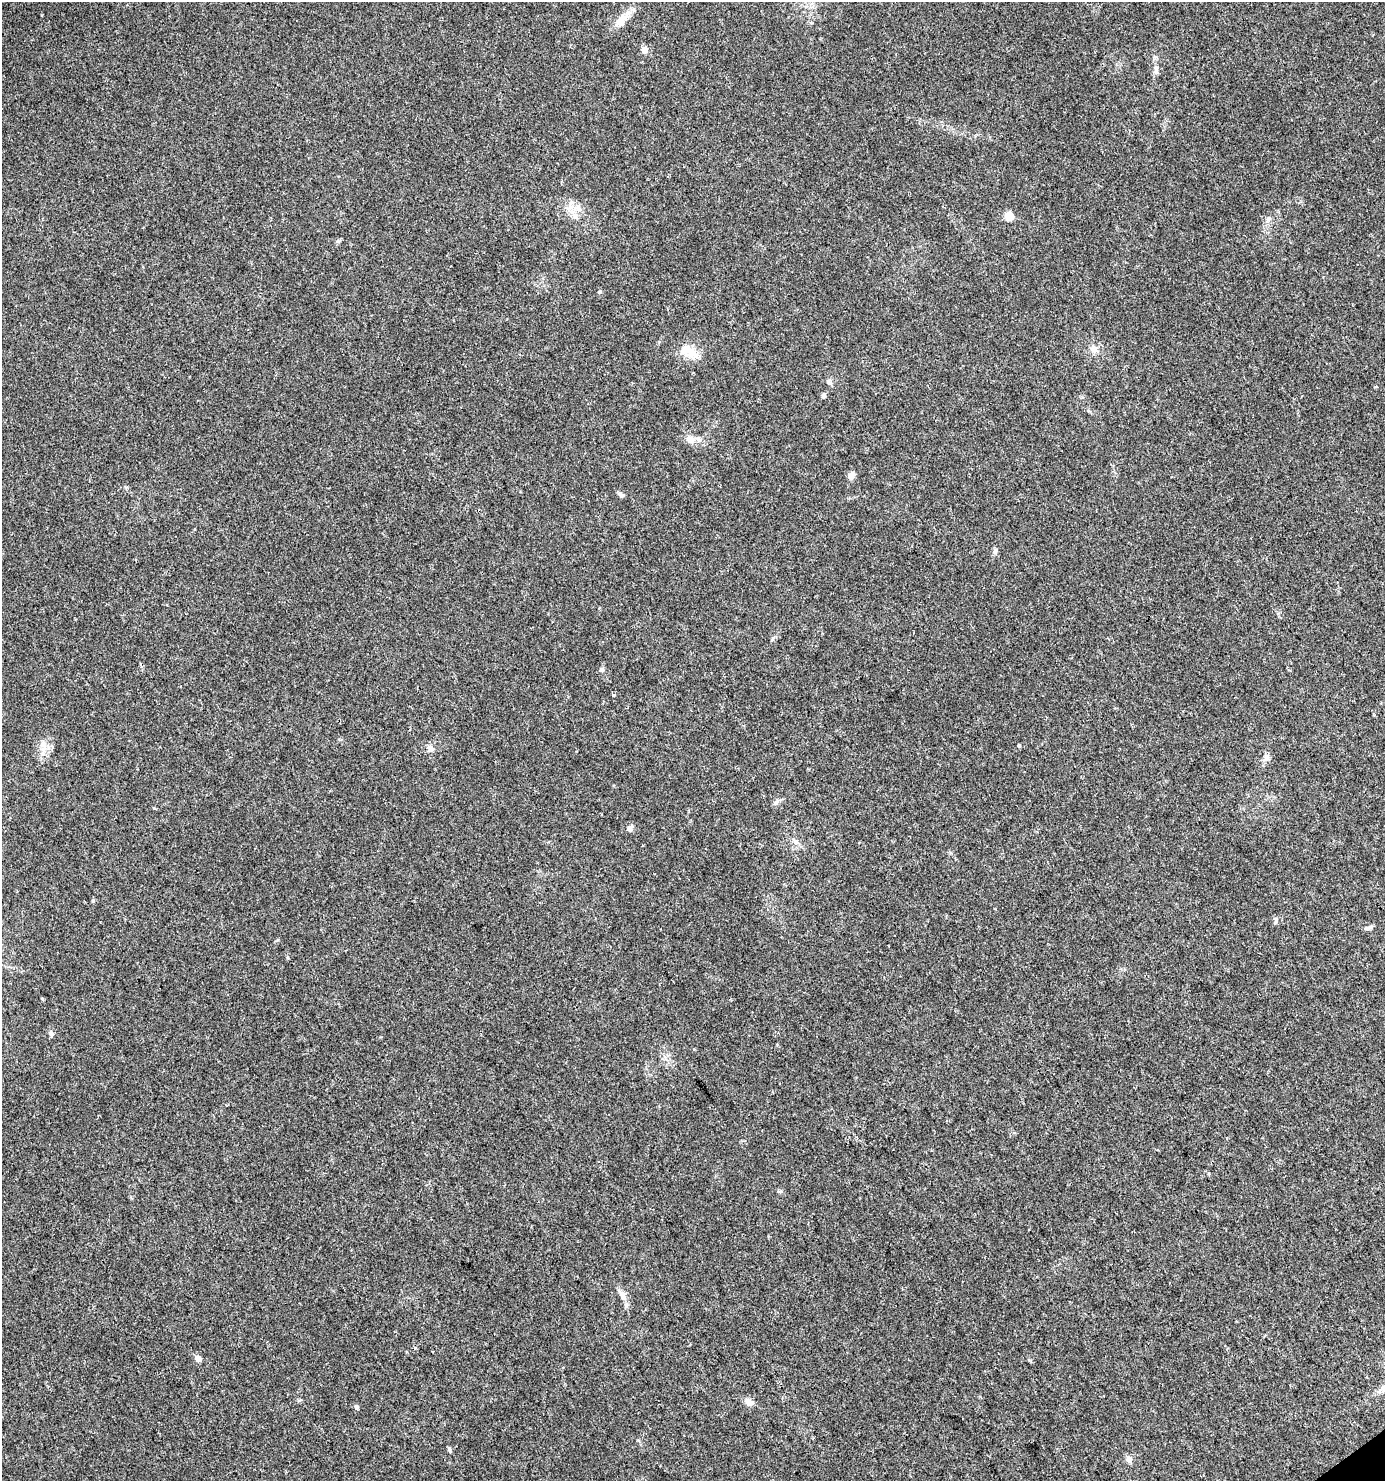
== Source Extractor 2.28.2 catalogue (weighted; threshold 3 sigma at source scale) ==
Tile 6 of 4 x 4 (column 2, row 2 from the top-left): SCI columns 1569-2951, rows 2958-4436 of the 5840 x 5920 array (HDU 1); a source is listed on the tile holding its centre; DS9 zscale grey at full resolution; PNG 1387 x 1483 px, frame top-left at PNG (2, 2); no overlay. Shown black and unused: <1% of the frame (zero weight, under 3 of 4 exposures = <1% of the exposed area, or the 3 px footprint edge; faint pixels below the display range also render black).
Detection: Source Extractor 2.28.2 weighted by HDU 2 'WHT'; one run over the whole footprint, this tile lists its part. Background 0.0182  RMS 0.0038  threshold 0.0171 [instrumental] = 3 sigma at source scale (4.5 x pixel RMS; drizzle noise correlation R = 1.50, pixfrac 1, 0.0396/0.0396 arcsec/px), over >= 5 px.
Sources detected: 35; all 35 listed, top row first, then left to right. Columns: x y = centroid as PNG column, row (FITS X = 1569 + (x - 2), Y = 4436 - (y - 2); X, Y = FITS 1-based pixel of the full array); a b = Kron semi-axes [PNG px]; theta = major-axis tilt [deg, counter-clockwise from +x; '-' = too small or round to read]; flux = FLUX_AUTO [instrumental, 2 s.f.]
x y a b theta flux
620 22 17 10 77 3.6
644 50 5 5 - 4
1156 69 12 6 84 1.5
570 207 10 6 6 2.2
575 216 8 6 -57 1.5
1009 216 7 6 - 5.2
1268 218 7 6 - 0.93
599 292 5 4 - 0.46
1094 349 11 9 0 2.1
688 351 26 13 -31 6.4
829 382 7 5 -44 0.82
824 396 7 5 -73 0.73
690 439 14 9 -44 3
851 476 8 7 - 2
620 494 8 5 -23 0.93
995 551 10 5 72 0.92
602 670 6 6 - 0.8
613 695 3 3 - 0.85
44 746 11 5 -64 2
1019 746 5 3 - 0.55
430 748 10 6 -31 1.5
1266 757 9 7 78 1.7
777 802 10 6 44 1.1
630 829 8 6 68 1.4
796 842 9 4 -18 0.87
1275 921 10 4 85 0.7
1366 928 6 4 44 0.61
51 1033 7 6 - 1.2
622 1295 13 8 -70 2.5
198 1358 5 4 - 3.9
1383 1388 9 7 52 1.8
749 1402 12 8 -27 2
356 1407 5 5 - 0.94
449 1450 8 3 -67 0.6
1129 1459 9 7 -64 1.9
Unlisted compact peaks at least as high as the median listed source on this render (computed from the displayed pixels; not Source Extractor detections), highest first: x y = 126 487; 154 808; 1375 387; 781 1191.